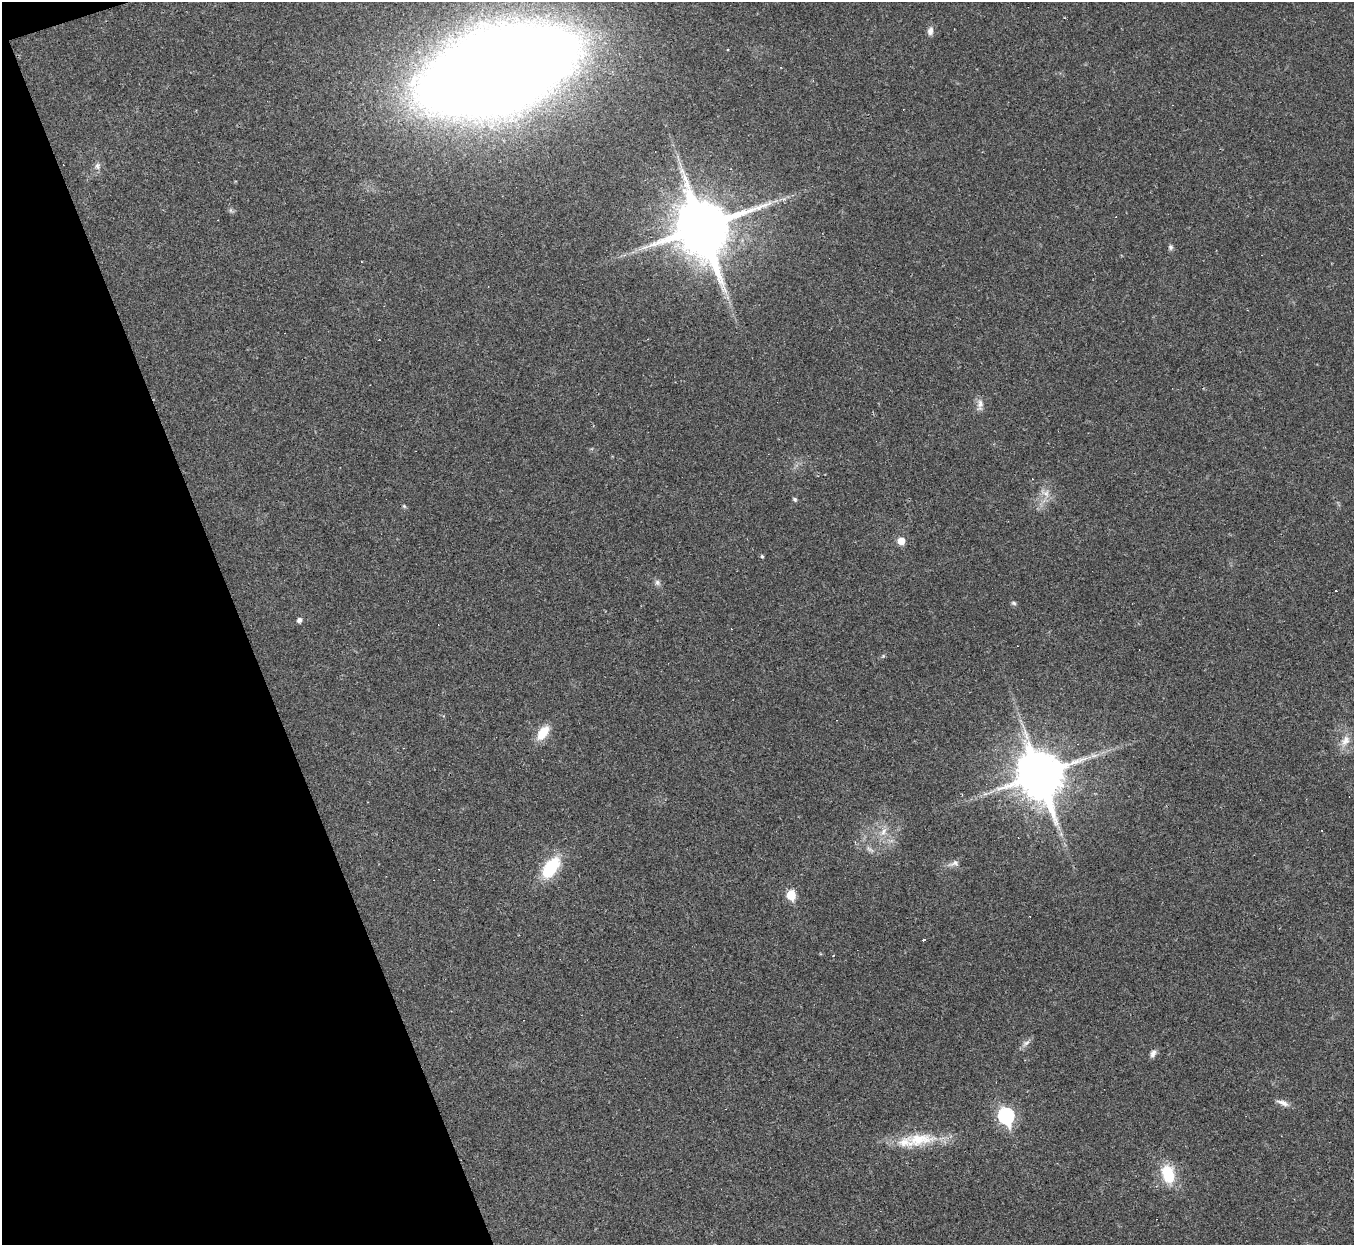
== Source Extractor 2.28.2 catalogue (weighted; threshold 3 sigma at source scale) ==
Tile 5 of 4 x 4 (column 1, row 2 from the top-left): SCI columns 1-1352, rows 2759-4001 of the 5407 x 5390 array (HDU 1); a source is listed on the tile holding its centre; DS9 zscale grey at full resolution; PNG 1356 x 1247 px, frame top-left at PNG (2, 2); no overlay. Shown black and unused: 18% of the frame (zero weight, under 2 of 3 exposures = <1% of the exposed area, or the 3 px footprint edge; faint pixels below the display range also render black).
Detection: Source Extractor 2.28.2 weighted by HDU 2 'WHT'; one run over the whole footprint, this tile lists its part. Background 0.0571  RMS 0.0059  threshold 0.0264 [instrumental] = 3 sigma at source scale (4.5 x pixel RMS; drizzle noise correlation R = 1.50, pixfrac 1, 0.05/0.05 arcsec/px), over >= 5 px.
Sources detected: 44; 13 cosmic-ray / hot-pixel residue — not listed; the other 31 listed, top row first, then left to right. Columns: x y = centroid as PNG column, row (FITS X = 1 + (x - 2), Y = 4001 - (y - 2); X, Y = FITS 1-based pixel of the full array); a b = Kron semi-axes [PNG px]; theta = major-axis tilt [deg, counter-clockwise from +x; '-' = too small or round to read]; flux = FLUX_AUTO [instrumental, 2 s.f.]
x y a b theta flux
930 31 10 7 76 2.9
781 67 3 2 - 0.42
498 70 91 47 18 2400
97 166 10 7 84 2.2
702 227 18 17 - 4100
1170 247 7 6 - 1.3
980 403 12 8 83 3.2
1046 493 11 9 -38 4.3
795 499 5 5 - 0.99
404 506 6 4 -45 0.78
901 541 5 5 - 8.8
762 556 5 4 - 0.82
657 582 8 7 - 1.8
1014 603 7 5 -27 1.1
299 620 5 4 - 2.4
543 733 20 10 54 10
1345 741 16 10 64 6
1094 755 12 4 5 2.6
1040 775 15 13 -68 2700
985 794 7 4 18 1.4
883 831 14 7 63 4.2
954 863 15 7 21 2.9
551 867 25 13 53 27
791 895 6 5 - 21
923 940 3 3 - 120
1026 1043 12 5 35 2.4
1153 1053 10 6 68 2.4
1283 1103 18 6 -21 3.2
1006 1116 8 7 - 100
919 1139 47 17 7 24
1168 1174 18 12 -74 22